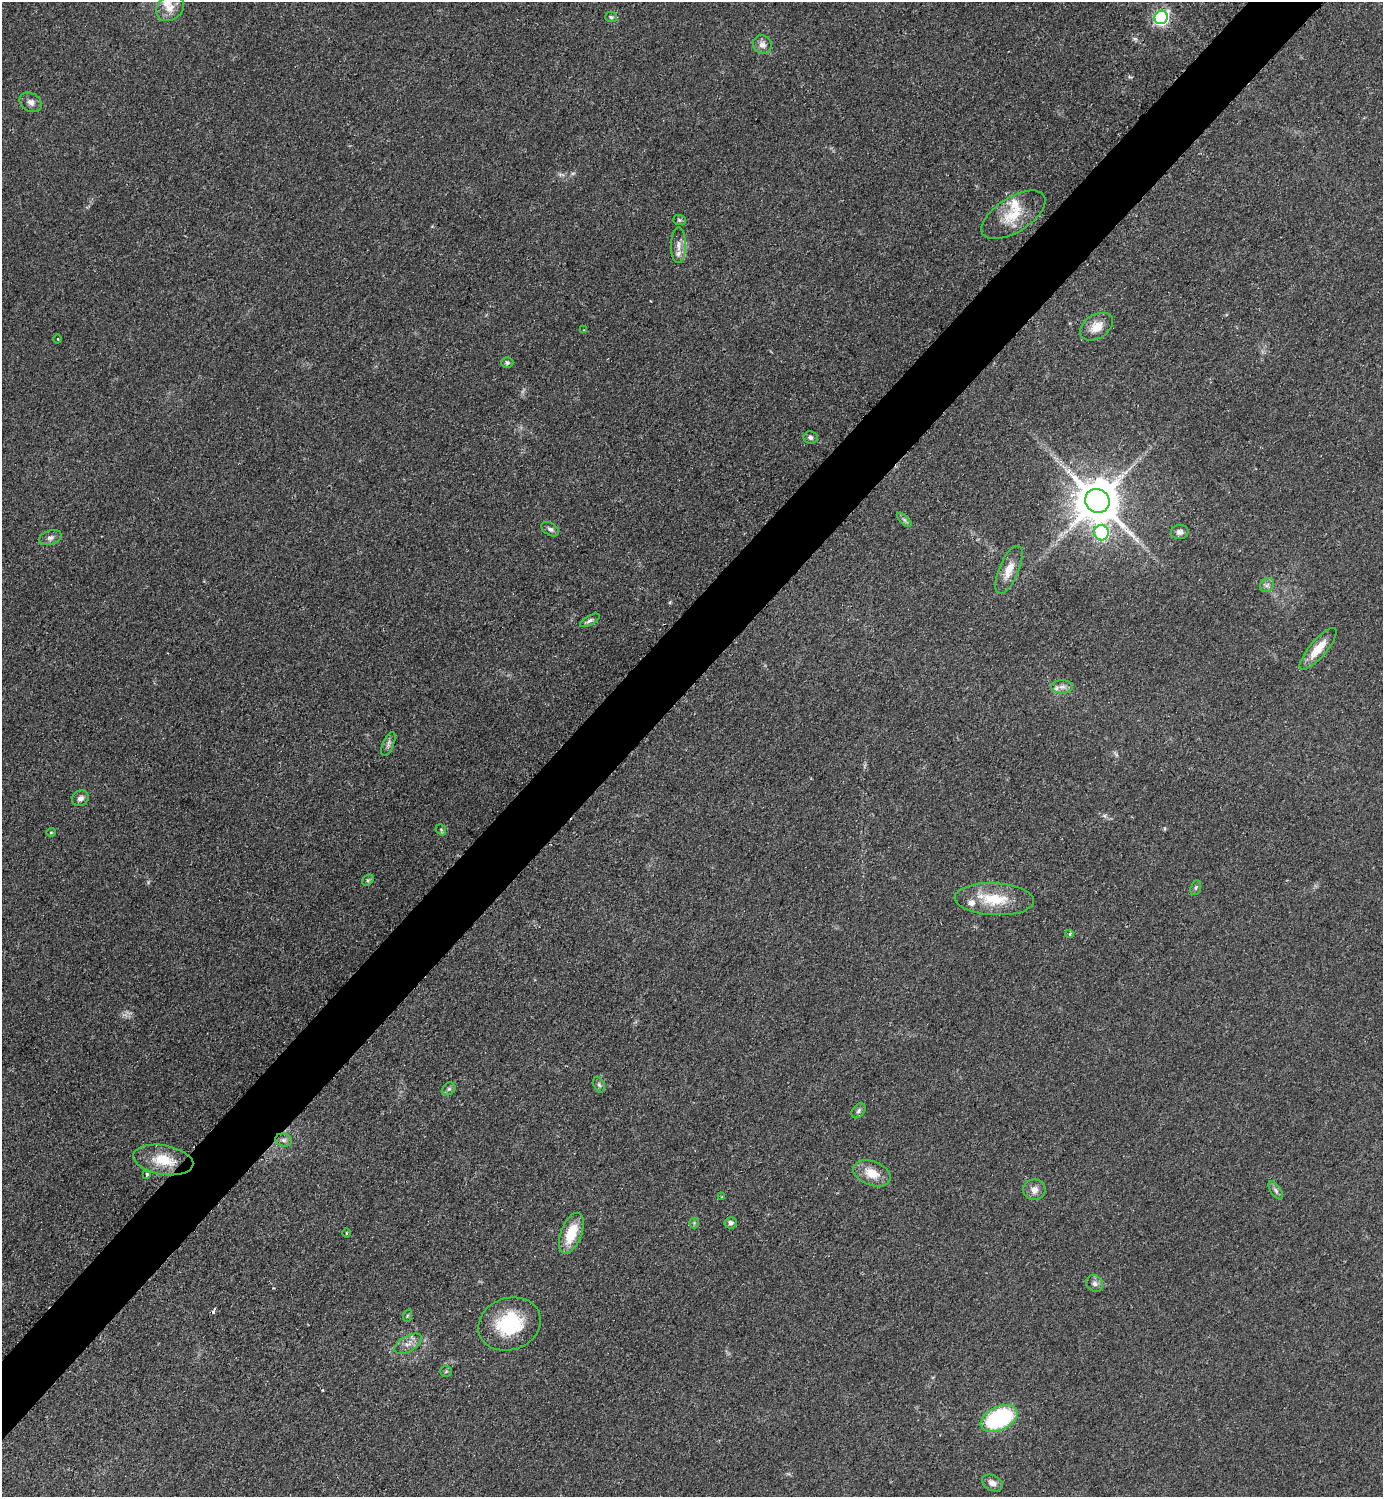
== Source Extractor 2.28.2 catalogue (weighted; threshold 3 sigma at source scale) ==
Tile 10 of 4 x 4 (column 2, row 3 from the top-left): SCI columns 1695-3075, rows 1504-2998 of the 6005 x 6005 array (HDU 1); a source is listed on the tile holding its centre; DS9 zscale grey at full resolution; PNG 1385 x 1499 px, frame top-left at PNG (2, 2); each listed source drawn as its Kron ellipse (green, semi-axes under 4 px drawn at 4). Shown black and unused: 5% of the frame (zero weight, under 2 of 3 exposures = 1% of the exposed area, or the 3 px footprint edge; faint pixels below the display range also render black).
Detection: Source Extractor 2.28.2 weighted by HDU 2 'WHT'; one run over the whole footprint, this tile lists its part. Background 0.0799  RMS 0.0075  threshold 0.0337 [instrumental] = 3 sigma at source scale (4.5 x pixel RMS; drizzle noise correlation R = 1.50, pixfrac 1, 0.05/0.05 arcsec/px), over >= 5 px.
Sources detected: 59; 2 cosmic-ray / hot-pixel residue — neither listed nor drawn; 4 inside a brighter listed object's ellipse — not listed separately; the other 53 listed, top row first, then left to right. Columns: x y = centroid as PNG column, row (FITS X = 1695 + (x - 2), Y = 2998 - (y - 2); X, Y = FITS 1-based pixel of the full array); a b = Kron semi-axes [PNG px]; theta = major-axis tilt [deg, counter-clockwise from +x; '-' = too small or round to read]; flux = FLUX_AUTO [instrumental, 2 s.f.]
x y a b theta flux
170 8 15 12 36 8.6
611 17 6 5 - 1.3
1161 17 7 6 - 180
762 45 9 9 - 4.7
31 102 12 9 -32 4.2
1013 215 36 17 32 23
679 220 6 5 - 1.2
678 245 18 7 90 5.1
1097 327 18 12 33 10
583 330 4 2 - 0.64
58 339 4 3 - 0.61
507 363 6 5 - 1.3
810 437 7 6 - 2.2
1097 501 12 11 - 3200
904 520 9 3 -45 1.5
550 529 10 6 -32 2.4
1180 532 9 7 8 3.7
1101 533 7 7 - 100
50 538 11 7 20 3
1009 570 26 9 67 11
1267 585 8 6 44 2.4
590 620 11 5 29 2.1
1318 649 26 8 49 13
1062 687 11 6 0 3.7
388 744 13 5 67 2.7
80 798 9 7 30 3.5
441 830 6 4 -47 1.2
51 832 4 4 - 0.85
368 880 6 5 - 1.3
1196 888 8 5 71 1.5
994 899 40 16 -3 27
1069 934 4 4 - 0.99
599 1085 8 5 -63 1.6
449 1089 7 6 - 1.8
859 1111 8 6 52 1.9
284 1140 8 6 -14 2.4
163 1160 30 14 -10 21
872 1173 19 12 -21 13
147 1174 3 3 - 2.3
1034 1190 11 10 - 5.7
1276 1190 10 5 -55 2.2
722 1197 3 2 - 0.81
694 1223 5 5 - 1.1
730 1223 6 5 - 3.1
346 1233 4 3 - 0.64
571 1233 21 10 69 22
1095 1283 9 7 -46 3
407 1316 6 4 72 0.88
509 1324 32 26 20 47
408 1344 15 7 29 5.5
446 1371 6 5 - 1.2
999 1418 19 11 25 84
992 1483 11 7 -28 4.6
Isophote crosses this tile's border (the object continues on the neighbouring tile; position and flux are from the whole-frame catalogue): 1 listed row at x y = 170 8